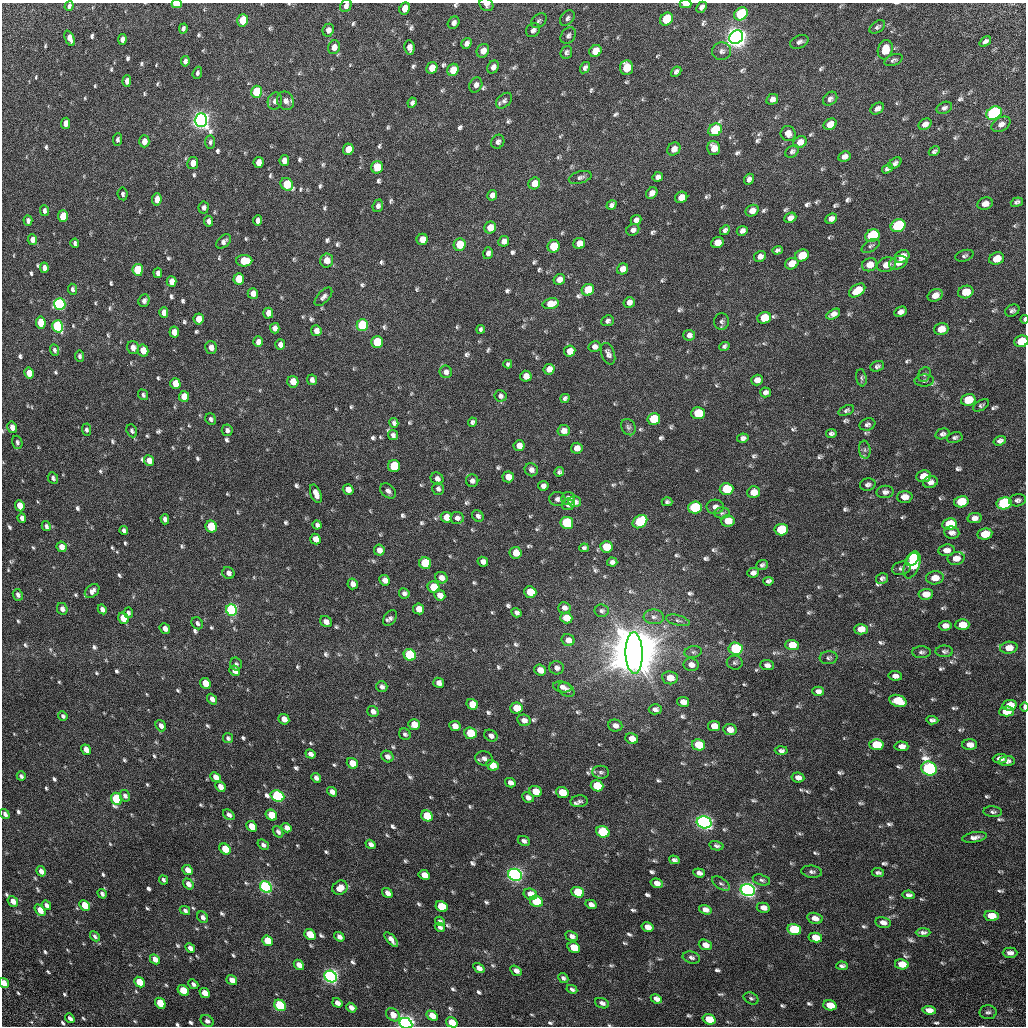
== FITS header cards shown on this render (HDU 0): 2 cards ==
NAXIS1  =                 1024 / Required FITS header
NAXIS2  =                 1024 / Required FITS header

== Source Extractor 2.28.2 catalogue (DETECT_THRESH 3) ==
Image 1024 x 1024 px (HDU 0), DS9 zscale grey, 1 PNG px = 1 image px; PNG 1028 x 1028 px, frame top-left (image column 1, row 1024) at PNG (2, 3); each listed source drawn as its Kron ellipse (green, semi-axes under 4 px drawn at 4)
Background 31.9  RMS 2.8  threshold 8.54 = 3 sigma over >= 5 px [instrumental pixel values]
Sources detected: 849; of the 849, the 500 brightest by FLUX_AUTO listed and drawn (349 fainter detections omitted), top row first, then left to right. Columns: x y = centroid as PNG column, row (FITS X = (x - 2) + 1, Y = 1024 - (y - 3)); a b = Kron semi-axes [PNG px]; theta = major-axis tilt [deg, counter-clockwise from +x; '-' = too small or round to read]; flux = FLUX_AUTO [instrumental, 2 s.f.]
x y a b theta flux
177 4 5 3 - 7.4e+03
685 4 6 3 0 3.2e+03
486 5 7 6 - 7.4e+02
69 6 5 4 - 7.2e+02
346 6 6 5 - 8.1e+02
702 7 6 4 47 7.5e+02
405 8 6 5 - 2.5e+03
741 14 7 6 - 1.7e+04
567 18 9 6 51 6.1e+02
666 19 7 6 - 8.6e+03
243 20 6 5 - 7.5e+03
539 21 9 6 41 4.7e+02
454 23 6 5 - 8.6e+02
877 27 9 5 35 4.5e+02
183 28 5 4 - 5.2e+02
328 30 6 5 - 9.7e+02
533 30 8 6 45 7.7e+02
568 36 9 6 55 6.7e+02
736 37 7 6 - 3.0e+05
70 38 8 4 -67 1.4e+03
122 39 5 4 - 8.5e+02
799 42 10 6 25 7.2e+02
985 42 6 4 37 6.6e+02
466 43 6 4 54 7.9e+02
334 47 7 6 - 1.4e+03
409 48 7 5 -83 1.3e+03
885 50 10 7 72 3.4e+03
483 51 7 6 - 1.8e+03
595 51 6 5 - 3.8e+03
721 51 10 8 14 9.0e+02
566 52 6 5 - 5.3e+02
893 60 9 5 23 4.8e+02
185 61 5 4 - 7.2e+02
493 67 7 5 57 1.0e+03
626 67 7 6 - 5.6e+03
432 68 6 5 - 2.5e+03
585 68 6 4 56 6.5e+02
453 70 6 5 - 3.9e+03
676 72 6 4 43 6.3e+02
197 73 6 4 71 5.1e+02
127 81 5 4 - 9.9e+02
476 85 8 6 61 8.4e+02
256 92 6 5 - 1.1e+04
772 99 6 5 - 9.8e+02
830 99 8 6 41 6.7e+02
275 101 9 7 72 8.9e+02
285 101 9 8 - 1.1e+03
504 101 9 6 43 6.7e+02
412 103 5 4 - 5.7e+02
944 108 8 5 23 6.0e+02
877 109 7 5 32 8.6e+02
994 113 8 6 27 5.5e+04
201 120 7 6 - 2.1e+05
65 123 6 4 82 1.4e+03
830 124 7 5 30 2.3e+03
925 124 7 5 30 1.0e+03
1001 124 10 6 29 1.1e+03
715 130 7 6 - 1.2e+04
788 134 7 7 - 1.2e+03
117 139 6 4 82 5.0e+02
144 141 6 5 - 1.5e+03
210 142 6 5 - 4.7e+02
498 142 7 6 - 6.7e+02
800 142 7 5 32 1.7e+03
714 148 7 6 - 1.9e+03
348 149 6 5 - 2.8e+03
674 149 7 6 - 1.4e+03
792 151 7 5 37 5.3e+02
934 151 6 4 31 5.0e+02
844 156 6 5 - 9.4e+02
284 160 5 5 - 1.3e+03
259 162 5 5 - 1.7e+03
193 163 6 5 - 1.5e+03
895 163 7 4 33 5.7e+02
377 167 6 6 - 4.1e+03
887 169 6 4 32 5.9e+02
580 177 12 6 16 6.6e+02
658 177 5 4 - 8.3e+02
749 179 5 5 - 6.9e+02
534 183 6 5 - 2.2e+03
287 184 7 6 - 7.4e+03
652 193 6 5 - 1.1e+03
123 194 6 5 - 5.0e+02
492 195 5 5 - 8.7e+02
681 197 6 5 - 2.1e+03
157 199 6 4 84 1.7e+03
1017 202 6 4 20 5.4e+02
985 204 8 6 21 1.5e+03
612 205 5 4 - 6.5e+02
378 206 6 5 - 5.8e+02
204 207 6 5 - 6.9e+02
44 211 5 4 - 6.4e+02
752 211 7 5 31 1.4e+03
63 216 6 5 - 4.9e+03
790 218 6 5 - 1.1e+03
831 219 6 5 - 9.6e+02
28 220 5 4 - 6.5e+02
636 220 5 5 - 7.1e+02
208 221 5 4 - 9.5e+02
258 221 5 4 - 1.0e+03
898 226 7 6 - 2.7e+04
490 228 6 5 - 2.4e+03
633 230 7 5 30 6.8e+02
725 230 5 4 - 5.6e+02
742 231 6 5 - 8.9e+02
872 236 7 6 - 2.9e+04
422 239 6 5 - 1.9e+03
32 240 5 4 - 1.2e+03
224 241 8 5 43 8.0e+02
504 241 5 5 - 1.1e+03
717 242 6 5 - 2.0e+03
75 243 4 3 - 4.6e+02
579 243 6 5 - 1.9e+03
460 245 6 6 - 5.1e+03
554 246 6 6 - 8.7e+03
871 246 10 5 31 5.3e+02
777 250 5 4 - 4.7e+02
488 253 6 5 - 7.2e+02
802 256 7 5 24 4.9e+03
902 256 8 6 31 2.5e+03
964 256 9 5 17 5.0e+02
760 257 6 5 - 9.5e+02
997 259 8 6 21 3.1e+03
326 260 7 6 - 2.1e+03
244 261 8 6 0 4.6e+03
898 263 9 6 20 1.3e+03
792 264 7 5 23 2.8e+03
869 265 8 6 25 1.9e+03
886 265 10 7 18 1.8e+03
44 268 5 4 - 1.0e+03
622 269 6 5 - 1.6e+03
138 270 6 5 - 1.1e+04
158 273 5 4 - 7.8e+02
239 279 6 5 - 5.3e+03
559 279 6 5 - 1.4e+03
172 281 5 5 - 2.1e+03
72 289 5 4 - 4.5e+02
588 290 6 5 - 5.4e+03
857 290 9 5 34 3.6e+03
966 292 8 6 19 3.1e+03
253 293 5 5 - 1.3e+03
935 295 8 6 25 1.8e+03
323 297 11 6 47 7.6e+02
144 301 6 5 - 6.8e+02
629 302 6 5 - 9.8e+02
60 304 6 5 - 4.3e+04
551 304 8 5 14 2.6e+03
1012 311 7 5 27 5.4e+02
164 312 5 4 - 1.4e+03
900 312 6 4 25 8.8e+02
268 313 5 5 - 1.8e+03
833 314 7 4 28 1.0e+03
764 318 7 5 18 4.9e+03
199 319 5 5 - 2.5e+03
1024 319 4 2 - 6.0e+02
607 321 6 5 - 4.9e+02
722 321 8 7 - 5.4e+02
41 323 6 5 - 5.4e+03
362 325 6 5 - 1.7e+04
58 326 6 5 - 3.5e+04
275 328 5 4 - 1.3e+03
481 329 4 4 - 4.5e+02
941 329 7 6 - 2.8e+03
316 331 5 5 - 1.2e+03
174 332 5 5 - 1.7e+03
689 335 6 5 - 8.0e+02
1021 341 7 5 19 5.6e+03
258 342 5 4 - 1.1e+03
377 342 6 6 - 1.0e+04
280 345 5 5 - 9.4e+02
724 346 5 4 - 5.0e+02
211 347 6 6 - 1.2e+03
595 347 6 5 - 7.9e+02
133 348 6 6 - 1.2e+03
54 350 6 4 -67 4.7e+02
143 350 6 5 - 3.2e+03
570 351 6 5 - 2.4e+03
608 354 11 6 -69 7.8e+02
80 356 6 4 -81 5.1e+02
508 364 4 4 - 4.5e+02
877 366 7 5 21 5.2e+02
549 369 5 5 - 1.7e+03
446 372 6 6 - 7.8e+02
29 373 5 4 - 2.7e+03
924 374 8 6 64 4.5e+02
526 376 5 5 - 1.4e+03
861 378 8 5 -80 4.4e+02
312 380 5 5 - 8.0e+02
757 380 6 5 - 1.2e+03
924 380 10 6 4 5.4e+02
293 382 6 5 - 2.7e+03
175 384 5 5 - 3.6e+03
765 392 5 5 - 6.8e+02
143 395 5 5 - 4.7e+02
500 396 6 5 - 5.6e+02
184 397 5 5 - 3.6e+03
565 398 5 4 - 4.7e+02
968 400 7 5 14 5.4e+03
981 405 9 5 31 4.4e+02
846 410 8 4 23 4.4e+02
698 413 7 6 - 6.4e+03
211 419 6 5 - 5.3e+02
654 419 6 6 - 8.6e+03
472 422 4 4 - 4.9e+02
394 423 5 4 - 5.6e+02
867 424 8 6 18 5.9e+02
12 427 6 4 -79 1.2e+03
628 427 8 6 -63 5.2e+02
86 430 6 4 -86 4.8e+02
227 430 6 5 - 6.7e+02
132 431 7 5 -66 5.3e+02
564 431 6 5 - 1.2e+03
831 433 5 4 - 4.7e+02
942 434 7 5 17 5.9e+02
393 435 5 4 - 6.6e+02
955 437 8 5 11 4.8e+02
743 438 6 4 9 6.7e+02
1000 441 6 4 17 6.6e+02
17 442 7 5 -72 5.1e+02
519 446 5 5 - 1.6e+03
577 448 6 5 - 1.5e+03
865 450 9 5 -84 4.7e+02
149 461 5 5 - 1.6e+03
394 466 6 6 - 1.1e+04
531 470 7 6 - 8.4e+02
559 472 5 4 - 4.6e+02
923 476 7 6 - 2.7e+03
508 477 6 5 - 2.0e+03
53 478 6 5 - 5.4e+02
437 479 7 6 - 8.4e+02
472 481 6 6 - 7.9e+02
930 482 7 6 - 9.1e+02
868 485 8 6 15 6.4e+02
543 486 5 5 - 8.0e+02
348 489 5 5 - 1.5e+03
438 489 6 5 - 6.7e+02
726 489 7 6 - 8.6e+03
388 491 9 6 -40 7.6e+02
753 492 6 6 - 2.3e+03
885 492 8 6 7 7.8e+02
316 494 10 5 -68 1.6e+03
905 497 8 6 3 1.5e+03
568 498 7 6 - 1.1e+03
557 499 8 7 - 7.4e+02
1017 500 8 6 8 5.9e+02
575 502 6 5 - 7.5e+02
667 502 5 4 - 4.5e+02
961 502 7 5 12 6.9e+03
1004 503 8 6 11 3.1e+04
568 504 6 6 - 1.3e+03
20 506 5 4 - 3.2e+03
695 507 7 6 - 1.8e+04
715 507 8 7 - 1.0e+03
722 513 8 5 1 4.6e+02
478 516 6 5 - 6.2e+02
446 517 5 5 - 2.6e+03
22 518 5 4 - 6.8e+02
457 518 7 6 - 8.8e+02
974 518 7 5 10 1.1e+03
165 519 5 4 - 9.0e+02
728 521 7 6 - 2.7e+03
640 522 8 6 37 1.7e+04
567 523 6 6 - 1.7e+04
949 524 7 6 - 8.7e+03
317 525 4 4 - 6.4e+02
46 526 5 4 - 5.8e+02
211 527 6 5 - 1.1e+04
124 530 4 4 - 5.5e+02
781 530 7 6 - 1.3e+04
952 533 8 6 -7 8.8e+02
985 534 7 5 9 4.6e+03
315 539 5 5 - 1.5e+03
61 547 5 4 - 1.5e+03
606 547 6 5 - 6.4e+03
584 548 5 4 - 4.5e+02
379 550 6 5 - 1.4e+03
946 550 8 6 7 1.3e+03
516 553 6 6 - 2.9e+03
956 558 8 6 10 1.6e+03
912 560 7 5 39 9.2e+03
483 562 5 4 - 9.3e+02
612 562 5 4 - 7.0e+02
425 563 6 5 - 1.3e+04
762 565 6 4 22 4.8e+02
912 565 14 7 70 1.8e+04
901 568 9 6 12 6.9e+02
228 573 6 5 - 9.2e+02
753 573 6 5 - 8.0e+02
441 578 6 5 - 1.2e+03
882 578 6 5 - 5.3e+02
935 578 9 6 6 2.3e+03
385 580 5 5 - 1.3e+03
768 581 5 4 - 5.9e+02
353 584 5 5 - 1.1e+03
434 587 6 5 - 6.2e+03
92 591 8 6 44 9.6e+02
530 592 6 5 - 5.6e+03
404 593 5 5 - 6.7e+02
926 594 7 5 4 2.2e+03
18 595 6 5 - 7.0e+02
440 595 5 5 - 1.4e+03
564 608 6 5 - 8.5e+02
62 609 6 5 - 7.8e+02
102 609 5 4 - 8.5e+02
419 609 5 5 - 2.0e+03
231 610 6 5 - 3.8e+04
602 611 7 6 - 5.0e+02
128 613 5 4 - 4.8e+02
516 613 5 4 - 6.4e+02
654 617 10 7 -4 9.2e+02
123 618 6 5 - 3.5e+03
390 618 9 6 54 6.6e+02
566 618 6 5 - 3.3e+03
678 620 12 5 -15 6.3e+02
326 622 6 5 - 9.9e+02
197 623 6 5 - 6.0e+02
962 625 7 5 2 2.8e+03
945 626 6 5 - 1.0e+03
165 629 6 4 -51 1.1e+03
861 629 7 5 0 2.4e+03
568 640 6 6 - 1.5e+03
792 645 6 5 - 3.3e+03
735 648 7 6 - 1.7e+04
1009 648 9 6 6 2.0e+03
944 651 9 6 0 5.5e+02
693 652 9 5 9 6.0e+02
921 652 9 6 -1 6.0e+02
634 653 20 8 -89 4.1e+06
410 655 6 5 - 2.4e+04
828 658 9 6 7 5.2e+02
735 663 8 7 - 4.8e+02
236 664 6 5 - 5.2e+02
691 665 7 6 - 1.6e+03
767 665 7 5 -5 8.8e+02
556 668 7 6 - 8.7e+02
540 670 6 5 - 1.9e+03
235 671 5 4 - 1.6e+03
895 676 7 5 -8 9.4e+02
670 678 8 6 -8 2.8e+03
205 683 6 5 - 3.1e+03
439 683 5 5 - 1.1e+03
382 687 6 5 - 6.4e+02
562 687 9 5 -10 8.7e+02
566 690 9 6 -37 8.2e+02
818 691 6 4 -3 9.2e+02
212 699 6 4 -49 1.0e+03
898 701 9 6 -18 7.1e+03
683 702 6 5 - 1.3e+03
472 704 6 5 - 3.6e+03
1010 705 7 5 11 2.7e+03
1024 707 4 2 - 1.4e+03
516 708 6 5 - 3.6e+03
655 709 6 5 - 7.0e+02
373 711 6 5 - 9.5e+02
1006 711 7 5 1 2.9e+03
63 716 5 4 - 5.0e+02
284 719 6 5 - 1.8e+03
524 720 7 5 -9 1.2e+03
932 720 6 4 -4 6.2e+02
414 724 6 5 - 2.6e+03
161 726 6 5 - 1.0e+03
455 726 6 5 - 1.7e+03
615 726 7 6 - 1.0e+03
714 726 6 5 - 2.3e+03
730 730 7 5 -9 1.7e+03
470 733 6 5 - 9.2e+03
405 734 6 5 - 5.1e+02
491 736 7 5 -30 1.0e+03
228 738 5 5 - 4.9e+02
632 739 6 5 - 2.1e+03
699 745 7 5 -13 6.6e+03
876 745 7 5 -3 8.6e+03
970 745 7 5 -2 1.4e+03
901 746 7 4 -3 1.1e+03
86 750 5 4 - 1.9e+03
781 751 6 4 2 5.3e+02
310 754 5 4 - 8.4e+02
387 756 6 5 - 8.4e+02
484 759 9 7 -13 9.5e+02
1000 759 7 5 1 1.3e+03
1007 761 7 5 6 8.3e+02
352 763 6 5 - 3.4e+03
492 765 6 5 - 3.3e+03
929 768 8 6 -22 6.6e+04
601 772 8 6 -7 6.0e+02
21 776 5 4 - 5.0e+02
215 777 6 4 -44 1.6e+03
798 777 6 5 - 1.1e+03
316 778 5 4 - 8.0e+02
510 783 5 4 - 8.6e+02
597 786 6 5 - 7.9e+03
220 787 5 4 - 1.4e+03
535 791 6 5 - 3.1e+03
332 792 5 4 - 1.1e+03
562 793 6 5 - 5.4e+03
125 796 6 5 - 6.1e+02
277 796 7 5 -21 4.2e+04
528 797 6 5 - 9.2e+02
117 799 6 5 - 2.1e+04
579 801 8 6 6 5.5e+02
993 812 9 5 -5 5.1e+02
5 814 5 4 - 6.7e+02
229 815 6 4 -39 7.2e+02
271 815 6 5 - 5.6e+03
427 816 6 5 - 8.7e+03
704 822 7 6 - 1.5e+05
252 826 6 4 -43 3.0e+03
286 828 5 4 - 1.1e+03
278 832 6 4 -53 6.5e+02
603 832 7 5 -20 1.7e+04
974 837 12 5 10 1.0e+03
524 841 6 4 -27 6.2e+02
371 844 5 4 - 7.2e+02
263 845 6 4 -37 5.4e+02
716 846 7 4 -13 5.3e+02
225 849 6 5 - 4.2e+03
674 860 5 4 - 5.6e+02
188 870 6 4 -44 1.8e+03
41 871 5 4 - 1.2e+03
812 872 10 6 -6 6.4e+02
699 873 6 4 -20 8.0e+02
878 873 6 4 -6 4.6e+02
424 875 6 5 - 2.3e+03
515 875 7 6 - 1.6e+05
163 880 5 3 - 4.7e+02
761 880 9 5 -14 5.1e+02
657 883 6 4 -18 1.5e+03
721 883 10 5 -35 5.2e+02
188 884 6 4 -52 1.0e+03
266 887 6 5 - 5.8e+04
340 888 8 6 33 2.2e+03
748 890 7 6 - 1.6e+05
578 892 6 5 - 1.0e+04
387 893 5 4 - 1.2e+03
102 894 5 3 - 5.4e+02
530 894 7 5 -24 2.3e+03
908 895 6 4 -10 6.2e+02
13 901 6 4 -50 1.3e+03
536 901 7 5 -28 1.1e+04
591 904 6 4 -29 9.0e+02
46 905 5 4 - 6.3e+02
85 905 6 4 -47 4.6e+03
441 907 6 5 - 7.6e+03
763 908 6 5 - 1.2e+03
40 910 7 4 -53 2.3e+03
185 910 5 4 - 4.9e+02
705 910 6 4 -17 1.1e+03
991 916 7 5 -7 3.6e+03
203 917 6 5 - 7.3e+02
815 918 7 5 -14 1.3e+03
440 921 5 4 - 5.4e+02
883 923 8 5 -11 1.0e+03
440 927 5 4 - 5.7e+02
647 927 6 4 -15 1.5e+03
794 929 7 5 -13 2.0e+04
923 932 7 4 1 5.9e+02
310 934 6 5 - 5.6e+03
95 936 5 4 - 4.6e+02
572 936 6 4 -22 8.2e+02
339 937 5 4 - 7.8e+02
815 937 7 5 -12 2.9e+03
391 939 9 4 -48 1.1e+03
268 941 6 5 - 4.6e+03
705 945 7 5 -20 1.6e+03
190 948 5 4 - 9.6e+02
574 948 7 5 -31 4.9e+03
1010 953 7 5 -1 9.0e+02
691 958 9 5 -15 6.5e+02
155 959 5 4 - 1.4e+03
902 964 7 5 -10 3.7e+03
299 965 6 4 -42 1.6e+03
842 966 6 4 -4 5.1e+02
479 968 6 4 -33 1.1e+03
516 971 6 4 -31 8.4e+02
331 977 6 5 - 1.2e+05
563 978 5 4 - 4.7e+02
232 980 6 4 -34 1.2e+03
139 982 6 4 -44 4.0e+03
4 983 5 4 - 2.2e+03
193 984 5 4 - 5.8e+02
572 989 5 4 - 4.6e+02
183 991 6 4 -45 5.2e+03
205 993 6 4 -42 2.4e+03
751 998 8 5 -28 4.6e+02
656 999 6 4 -25 1.1e+03
160 1003 6 4 -46 6.7e+03
337 1003 5 4 - 9.9e+02
602 1003 7 5 -21 7.4e+02
280 1005 6 5 - 2.1e+04
830 1005 7 5 -14 3.6e+03
351 1008 5 4 - 9.8e+02
929 1010 7 4 -7 1.5e+03
988 1012 8 7 - 5.9e+02
393 1015 7 6 - 1.7e+03
432 1016 6 4 -31 2.6e+03
70 1018 5 3 - 6.2e+02
709 1019 7 5 -17 4.9e+03
207 1021 7 5 -35 6.5e+02
452 1022 6 4 -31 3.9e+03
406 1023 6 5 - 1.6e+05
At the frame edge (FLAGS 8, measured only in part): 11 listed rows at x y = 177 4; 685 4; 486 5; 69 6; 346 6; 1024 319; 1021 341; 1024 707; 4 983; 452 1022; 406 1023
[349 fainter detections neither listed nor drawn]

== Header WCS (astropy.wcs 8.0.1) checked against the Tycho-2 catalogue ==
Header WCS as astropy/WCSLIB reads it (CRVAL/CRPIX/CD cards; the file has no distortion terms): RA---TAN/DEC--TAN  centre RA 17:04:40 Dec +12:47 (256.16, +12.79 deg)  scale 3.57 arcsec/px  FOV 60.9' x 60.9'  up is -34 deg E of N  parity flipped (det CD > 0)
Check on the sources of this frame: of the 60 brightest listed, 48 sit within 5.3 arcsec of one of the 97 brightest Tycho-2 stars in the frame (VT <= 12.78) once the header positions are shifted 1.35 arcsec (0.76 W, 1.11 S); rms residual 1.77 arcsec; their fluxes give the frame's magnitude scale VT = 21.67 - 2.5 log10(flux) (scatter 0.13 mag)
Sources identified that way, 52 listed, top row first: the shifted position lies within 5.3 arcsec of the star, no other Tycho-2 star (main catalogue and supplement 1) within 10.6 arcsec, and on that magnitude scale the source's flux lands within +1.5 / -3 mag of the star's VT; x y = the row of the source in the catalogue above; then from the Tycho-2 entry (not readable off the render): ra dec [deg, ICRS J2000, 3 dp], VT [Tycho-2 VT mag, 2 dp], TYC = Tycho-2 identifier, HIP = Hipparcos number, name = IAU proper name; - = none
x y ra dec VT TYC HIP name
741 14 256.075 +13.327 11.03 988-1435-1 - -
666 19 256.015 +13.282 12.12 988-539-1 - -
243 20 255.657 +13.048 11.70 984-1492-1 - -
736 37 256.084 +13.305 8.82 988-1312-1 - -
626 67 256.009 +13.220 12.04 988-1786-1 - -
256 92 255.709 +12.996 11.63 984-1555-1 - -
994 113 256.346 +13.384 9.77 988-444-1 - -
201 120 255.678 +12.942 8.40 984-851-1 83399 -
715 130 256.119 +13.217 11.48 988-1519-1 - -
898 226 256.328 +13.238 10.54 988-1880-1 - -
872 236 256.312 +13.216 10.57 988-1445-1 - -
554 246 256.048 +13.032 11.77 984-186-1 - -
138 270 255.709 +12.784 12.11 984-152-1 - -
60 304 255.663 +12.713 10.50 984-217-1 - -
362 325 255.930 +12.862 11.30 984-1963-1 - -
58 326 255.673 +12.694 10.39 984-1057-1 - -
1021 341 256.498 +13.211 12.26 988-1248-1 - -
377 342 255.952 +12.856 11.81 984-1155-1 - -
968 400 256.485 +13.133 12.40 988-1644-1 - -
394 466 256.036 +12.763 11.44 984-680-1 - -
726 489 256.331 +12.927 11.94 984-1956-1 - -
961 502 256.536 +13.045 11.99 984-750-1 - -
1004 503 256.574 +13.067 10.37 984-29-1 - -
695 507 256.314 +12.894 11.03 984-123-1 - -
567 523 256.214 +12.811 11.08 984-976-1 - -
211 527 255.916 +12.613 11.31 984-548-1 - -
781 530 256.400 +12.924 11.59 984-276-1 - -
606 547 256.261 +12.813 12.20 984-608-1 - -
912 565 256.530 +12.966 11.63 984-140-1 - -
530 592 256.223 +12.734 12.03 984-2023-1 - -
735 648 256.428 +12.800 10.61 984-81-1 - -
634 653 256.345 +12.741 4.89 984-2436-1 83613 -
410 655 256.156 +12.617 10.57 984-293-1 - -
898 701 256.594 +12.846 11.79 984-15-1 - -
470 733 256.251 +12.585 11.91 984-502-1 - -
876 745 256.601 +12.798 12.25 985-1701-1 - -
929 768 256.660 +12.807 9.63 985-579-1 - -
277 796 256.123 +12.427 10.31 984-389-1 - -
117 799 255.989 +12.337 10.91 984-1004-1 - -
427 816 256.261 +12.493 11.66 984-580-1 - -
704 822 256.499 +12.639 8.54 984-2205-1 83663 -
603 832 256.419 +12.576 10.78 984-452-1 - -
515 875 256.368 +12.492 8.44 984-801-1 83627 -
266 887 256.165 +12.346 9.76 984-1670-1 - -
748 890 256.575 +12.607 8.60 984-25-1 83691 -
578 892 256.431 +12.512 11.54 984-2145-1 - -
536 901 256.401 +12.482 11.44 984-280-1 - -
441 907 256.324 +12.426 11.80 984-2157-1 - -
794 929 256.635 +12.600 11.03 985-1537-1 - -
331 977 256.270 +12.308 9.11 984-2229-1 - -
280 1005 256.243 +12.256 10.81 984-617-1 - -
406 1023 256.360 +12.310 8.71 984-1659-1 83624 -